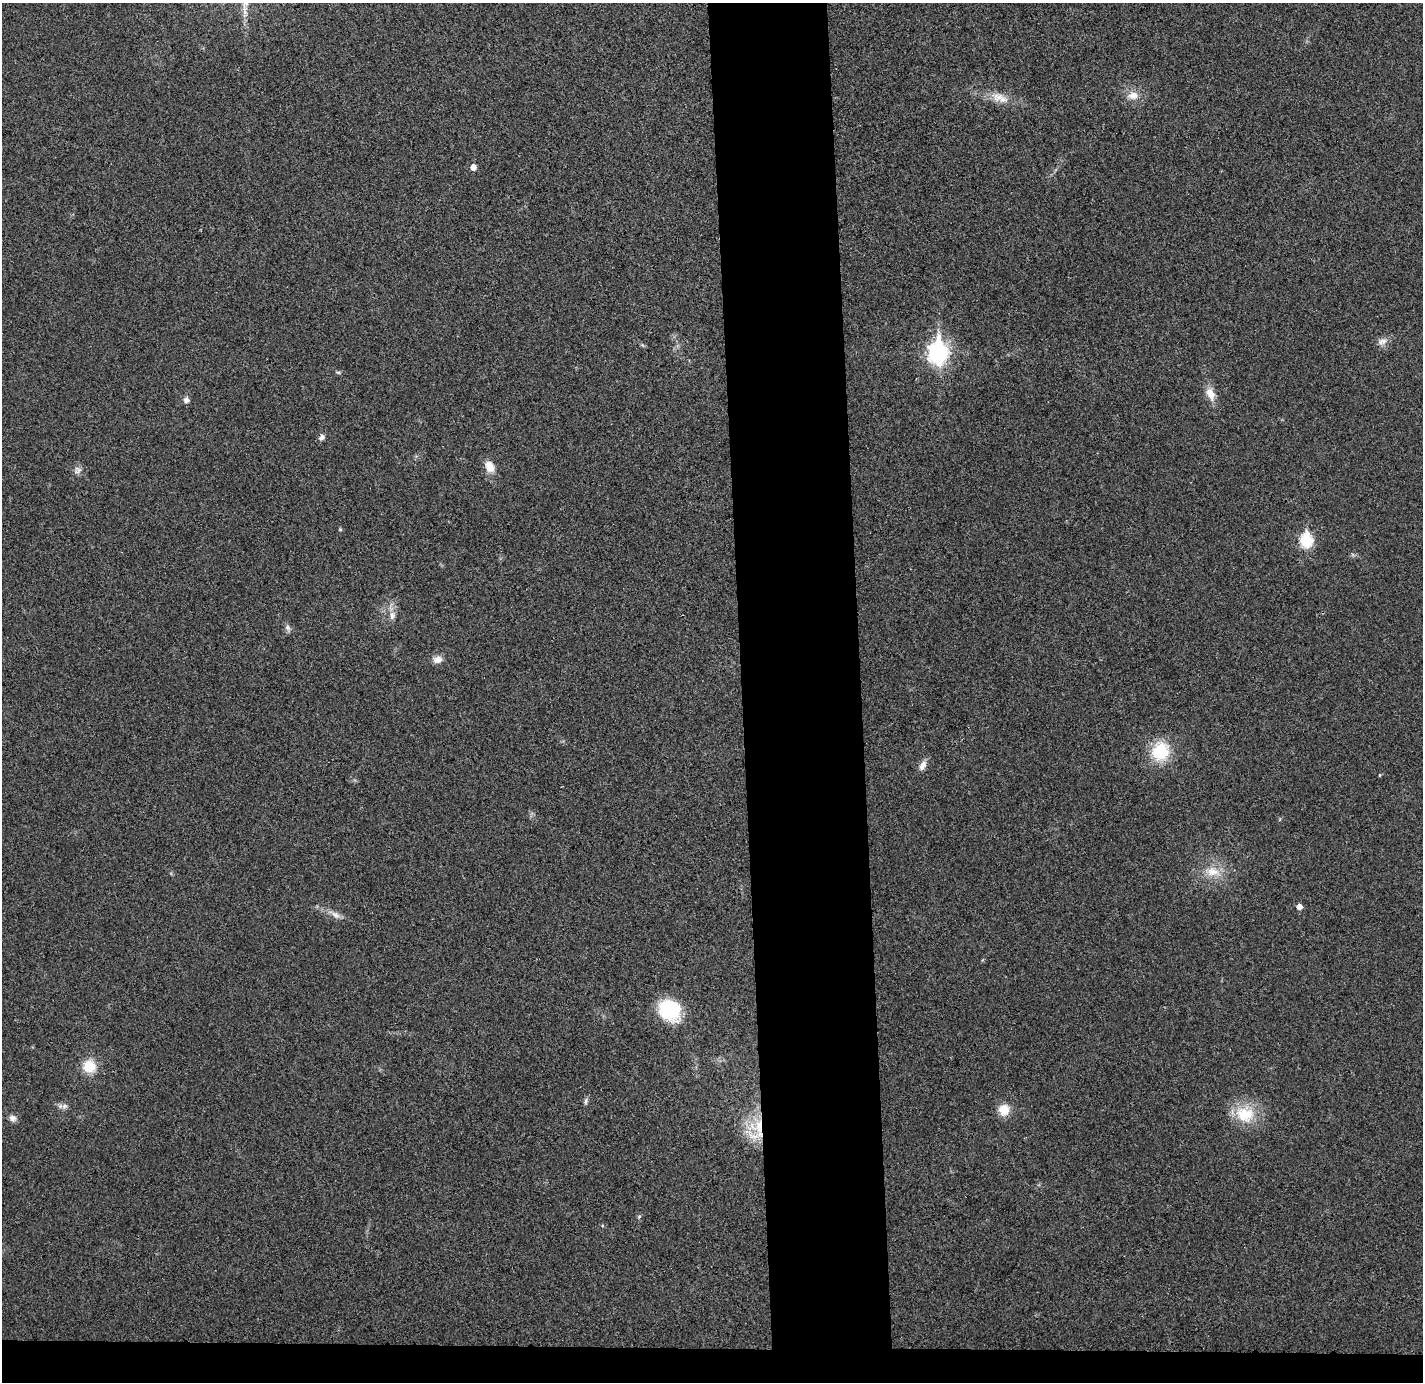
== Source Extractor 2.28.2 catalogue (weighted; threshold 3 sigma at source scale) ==
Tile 8 of 3 x 3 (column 2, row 3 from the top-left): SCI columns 1478-2898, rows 82-1461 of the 4375 x 4313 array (HDU 1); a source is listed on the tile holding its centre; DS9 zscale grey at full resolution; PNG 1425 x 1384 px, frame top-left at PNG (2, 3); no overlay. Shown black and unused: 11% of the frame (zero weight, under 3 of 4 exposures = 6% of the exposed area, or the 3 px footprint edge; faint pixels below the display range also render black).
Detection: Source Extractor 2.28.2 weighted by HDU 2 'WHT'; one run over the whole footprint, this tile lists its part. Background 0.0292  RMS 0.0065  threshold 0.0293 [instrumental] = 3 sigma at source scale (4.5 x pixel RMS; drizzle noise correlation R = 1.50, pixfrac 1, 0.05/0.05 arcsec/px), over >= 5 px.
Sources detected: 29; all 29 listed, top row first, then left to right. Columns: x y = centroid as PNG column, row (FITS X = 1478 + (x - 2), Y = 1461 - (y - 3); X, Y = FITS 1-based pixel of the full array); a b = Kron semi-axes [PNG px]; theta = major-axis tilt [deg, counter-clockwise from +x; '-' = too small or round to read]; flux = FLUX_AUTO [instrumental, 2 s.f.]
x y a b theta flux
1133 95 14 11 -7 6.4
999 98 17 12 -20 7.6
473 167 5 5 - 4.2
1382 341 13 8 17 3.7
938 352 10 8 89 300
338 372 6 3 -19 0.82
1211 394 20 10 -65 6.6
186 400 8 8 - 2.3
321 437 8 7 - 2.1
489 467 15 10 -63 7.1
78 470 12 6 -60 2.5
1306 540 7 6 - 60
392 616 12 6 84 3.4
288 627 9 5 -71 1.8
438 659 12 9 17 3.9
1160 752 18 16 68 28
922 765 12 7 63 4.1
1380 775 4 3 - 0.57
1212 872 19 12 -2 9.9
1299 907 5 5 - 4
335 915 11 8 -31 3.5
670 1010 22 19 -41 40
89 1066 12 11 - 15
586 1101 10 4 85 1.5
64 1106 8 6 22 2.1
1004 1110 13 12 - 9.5
1245 1114 27 22 -14 21
12 1118 9 8 - 2.9
759 1126 29 10 87 17
Overlapping masked pixels (flux is a lower limit): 1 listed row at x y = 759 1126